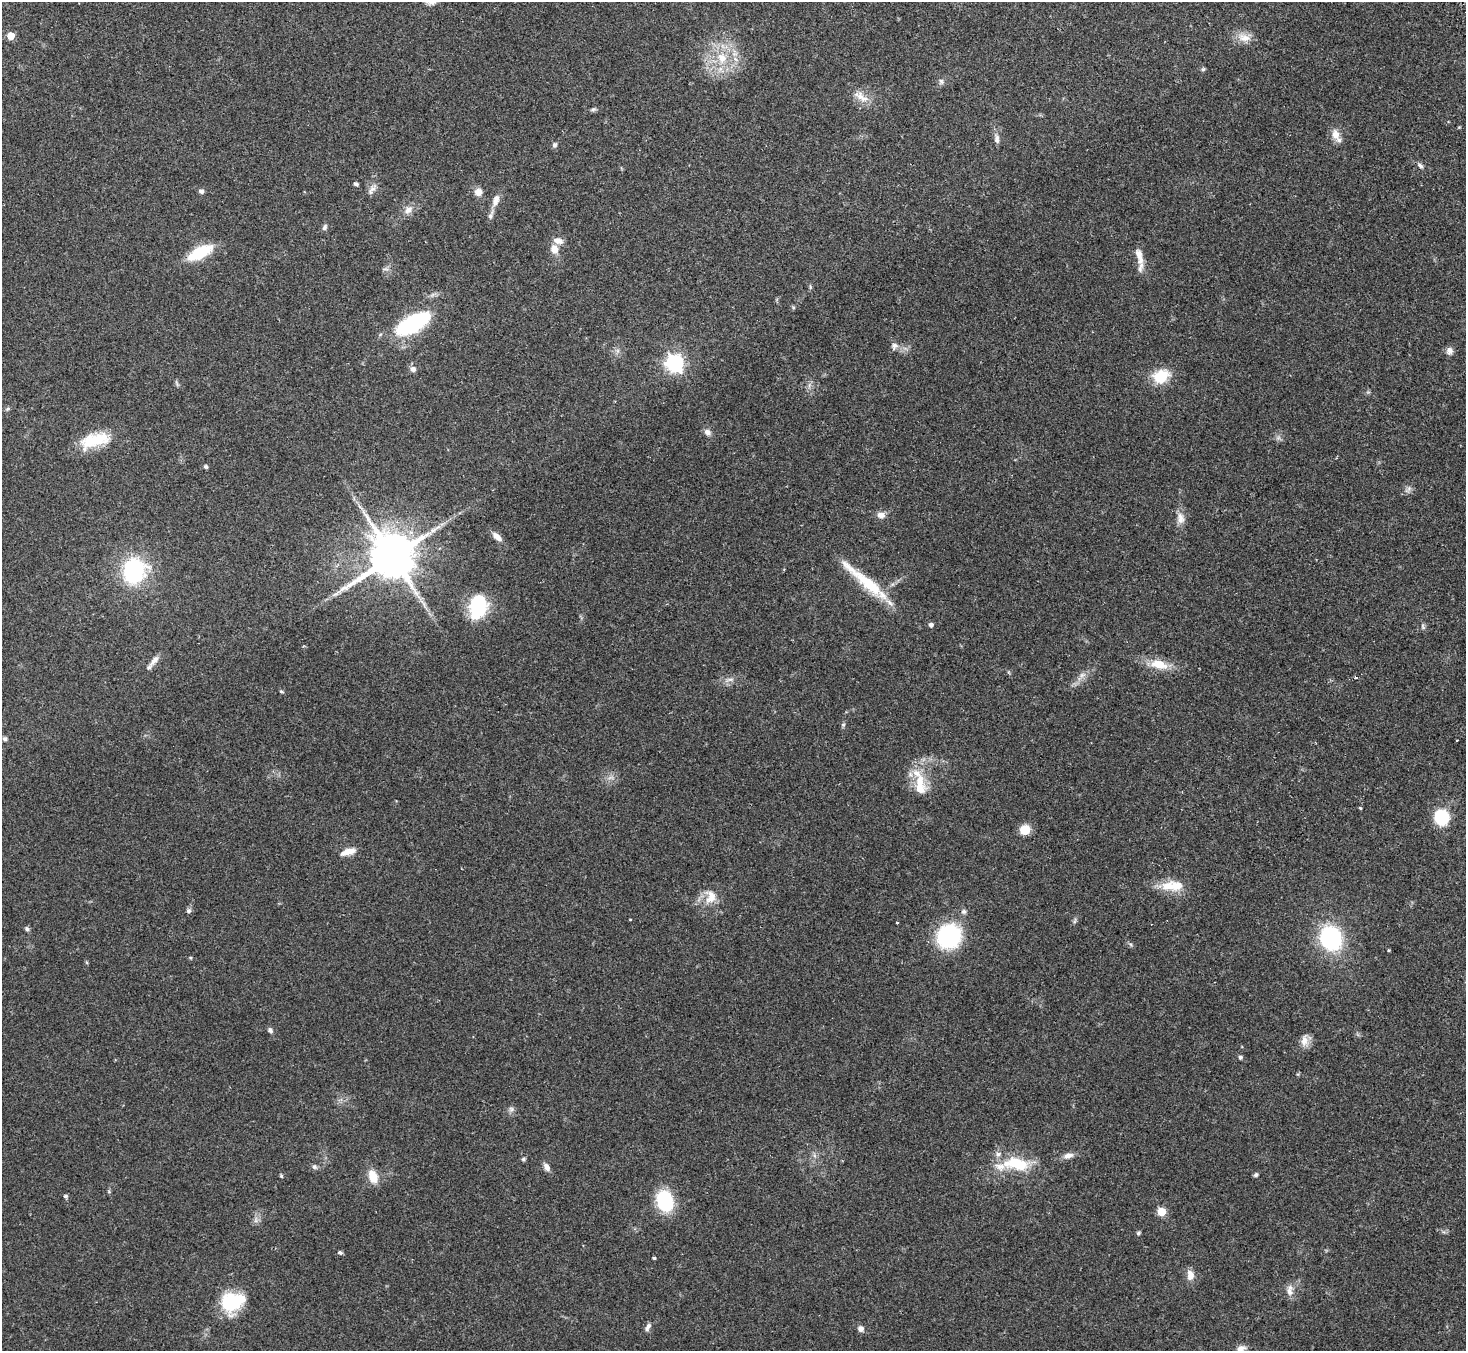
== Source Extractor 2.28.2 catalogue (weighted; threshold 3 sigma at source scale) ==
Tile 10 of 4 x 4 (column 2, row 3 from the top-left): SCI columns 1515-2978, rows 1546-2894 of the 5960 x 5922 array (HDU 1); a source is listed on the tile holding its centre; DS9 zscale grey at full resolution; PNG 1468 x 1353 px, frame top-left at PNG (2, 2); no overlay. Shown black and unused: <1% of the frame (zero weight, under 2 of 3 exposures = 3% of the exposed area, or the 3 px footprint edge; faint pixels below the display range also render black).
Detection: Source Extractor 2.28.2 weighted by HDU 2 'WHT'; one run over the whole footprint, this tile lists its part. Background 0.0842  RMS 0.0075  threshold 0.0337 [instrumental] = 3 sigma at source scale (4.5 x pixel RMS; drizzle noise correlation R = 1.50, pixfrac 1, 0.05/0.05 arcsec/px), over >= 5 px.
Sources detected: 105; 1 too faint to see at this stretch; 1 inside a brighter object's white glare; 1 cosmic-ray / hot-pixel residue — not listed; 7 inside a brighter listed object's ellipse — not listed separately; the other 95 listed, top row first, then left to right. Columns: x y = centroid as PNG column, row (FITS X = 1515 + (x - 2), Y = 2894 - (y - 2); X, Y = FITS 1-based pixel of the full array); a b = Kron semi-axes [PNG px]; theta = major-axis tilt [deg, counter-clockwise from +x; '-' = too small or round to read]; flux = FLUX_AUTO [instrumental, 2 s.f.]
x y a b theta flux
11 36 5 5 - 14
1244 37 20 11 -13 7.9
722 58 14 12 -61 13
1203 69 5 5 - 1.1
941 81 8 6 -88 2
861 97 25 10 -35 8.5
593 109 7 5 40 1.4
1335 134 16 10 -74 6.2
997 139 11 6 -85 3.2
555 145 7 6 - 1.9
1420 166 9 5 -43 2
356 184 4 4 - 2.3
372 189 12 7 48 3.6
201 191 5 5 - 2.6
478 192 8 8 - 5.5
496 199 10 8 -89 4.1
408 210 12 8 40 5.2
491 216 12 6 63 2.7
325 227 8 5 65 1.9
558 241 12 7 -13 5.1
554 249 9 7 -80 7.3
200 252 30 12 28 27
1140 260 33 7 89 7.1
810 287 8 4 -82 1.1
793 307 5 4 - 0.93
413 323 29 12 29 94
894 346 11 10 - 3.6
1449 350 9 9 - 3.4
675 363 7 7 - 280
413 369 7 7 - 2.8
1161 376 22 17 25 18
177 383 9 3 -69 1.1
7 409 6 4 44 1.1
707 432 10 8 -38 3.3
94 440 37 16 13 28
206 467 5 4 - 1.2
1408 489 11 6 38 2.7
360 507 8 4 -45 2
881 515 9 7 -8 4.7
1180 518 16 10 -86 6.3
497 537 15 7 -42 5.1
392 556 14 12 30 3900
134 571 23 20 74 75
868 583 52 13 -40 35
478 606 22 15 79 51
931 625 5 4 - 2.7
1423 626 9 4 -72 1.5
154 660 17 7 50 4.9
1159 664 25 12 -14 15
1082 675 10 6 19 3.2
1355 677 4 3 - 1.5
730 680 13 4 6 2.6
281 691 5 3 - 0.93
843 725 6 5 - 1.2
5 739 5 5 - 1.6
1457 740 3 2 - 1.4
920 785 36 15 -86 22
1360 808 3 3 - 1.3
1441 816 10 9 - 60
1025 830 10 9 - 11
348 852 18 7 17 7.9
1172 886 31 13 1 17
710 897 21 15 81 12
189 911 7 6 - 1.7
964 912 6 6 - 1.8
1075 921 9 3 77 1.3
897 922 3 3 - 1.2
27 929 7 5 -72 1.5
949 936 21 19 51 79
1331 938 22 18 -67 82
270 1030 7 5 -63 1.9
1304 1040 15 9 82 6.1
1240 1057 5 5 - 1.5
511 1109 8 6 -2 2.1
1068 1156 13 7 15 4.3
523 1159 6 5 - 1.4
1016 1164 30 14 -9 32
314 1167 7 6 - 1.7
547 1167 11 6 -60 3.5
1256 1175 6 5 - 1.4
281 1176 5 4 - 0.94
373 1177 15 10 -71 11
65 1196 5 5 - 1.7
665 1201 17 13 -72 50
1161 1212 5 5 - 28
256 1220 7 4 72 1.9
1138 1233 5 4 - 1.7
340 1253 6 4 -14 1.5
654 1258 3 3 - 0.97
1190 1275 14 9 -85 5.8
1290 1290 15 9 83 5.2
231 1301 27 22 13 33
648 1327 12 5 65 2.5
861 1328 8 7 - 3.1
1241 1348 11 7 18 4.4
Isophote crosses this tile's border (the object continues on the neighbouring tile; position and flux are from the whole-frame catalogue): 1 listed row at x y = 1241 1348